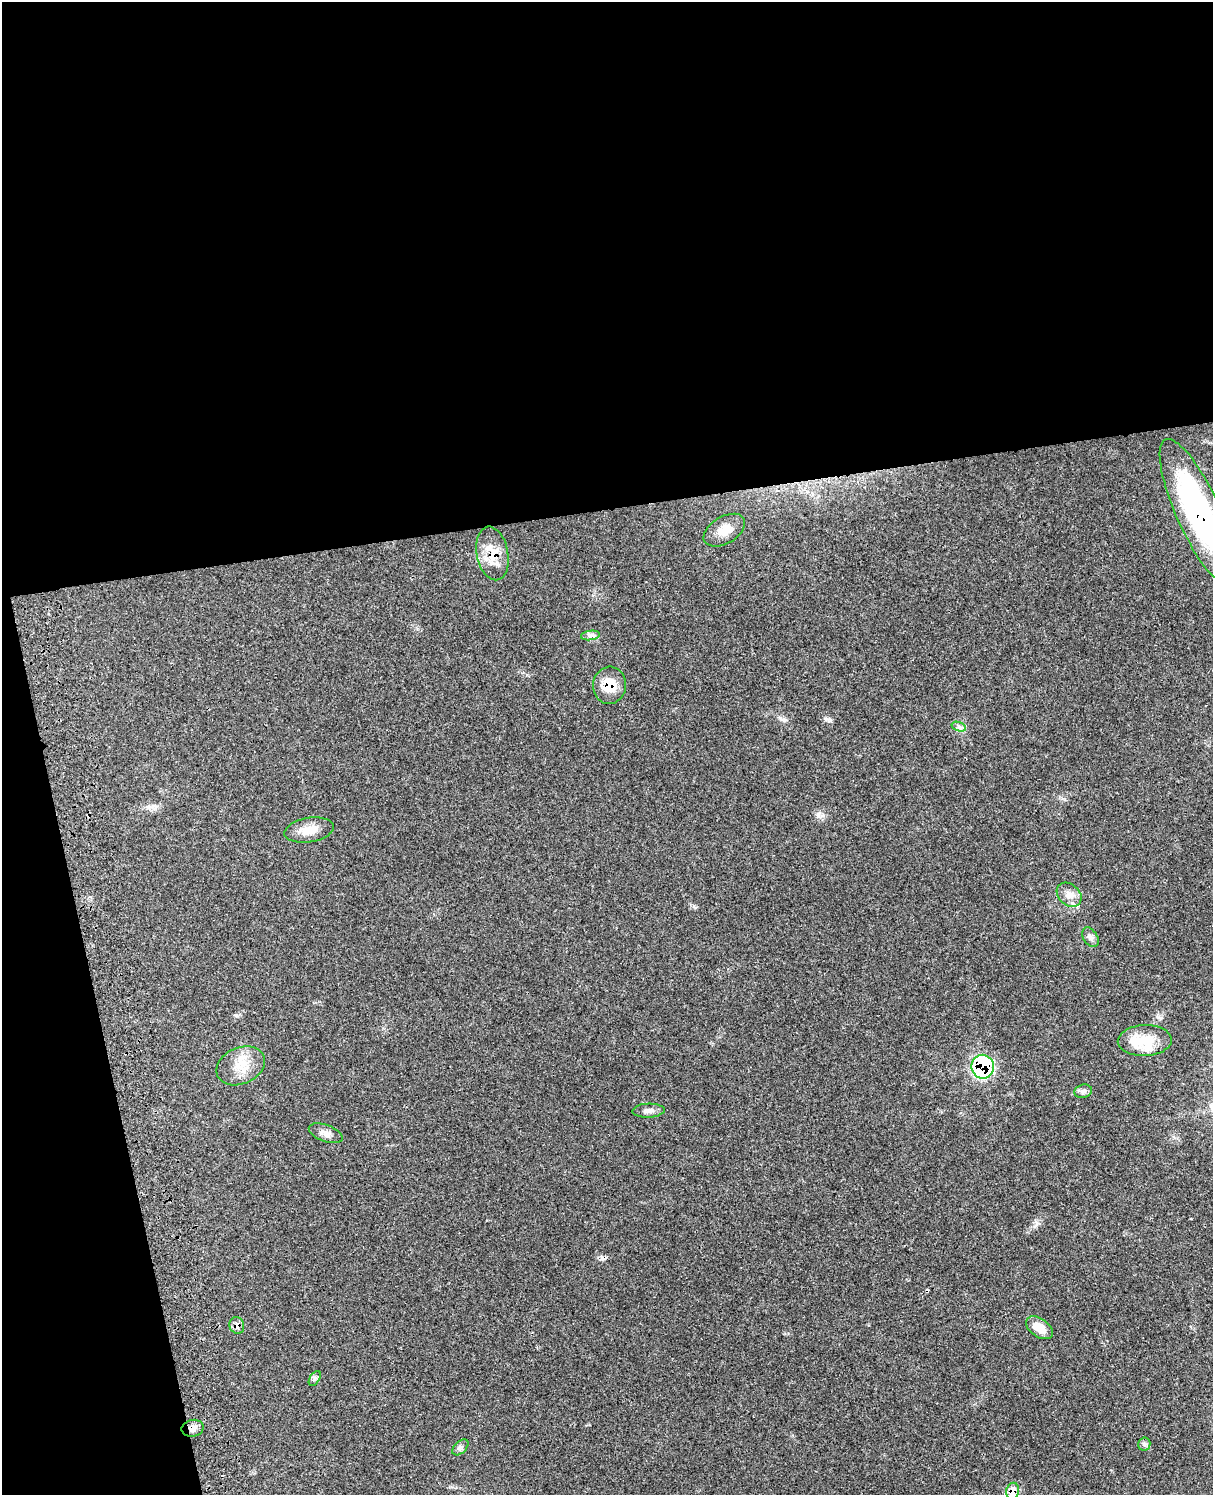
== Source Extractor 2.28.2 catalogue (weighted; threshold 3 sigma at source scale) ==
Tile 1 of 4 x 3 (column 1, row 1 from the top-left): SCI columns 122-1332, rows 3265-4757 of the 5090 x 4923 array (HDU 1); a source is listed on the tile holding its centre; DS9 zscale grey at full resolution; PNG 1215 x 1497 px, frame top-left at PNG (2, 2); each listed source drawn as its Kron ellipse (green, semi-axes under 4 px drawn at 4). Shown black and unused: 39% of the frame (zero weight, under 3 of 4 exposures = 6% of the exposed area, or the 3 px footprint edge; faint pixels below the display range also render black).
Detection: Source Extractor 2.28.2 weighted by HDU 2 'WHT'; one run over the whole footprint, this tile lists its part. Background 0.108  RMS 0.0065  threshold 0.0293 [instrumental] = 3 sigma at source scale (4.5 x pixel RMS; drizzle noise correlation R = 1.50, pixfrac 1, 0.05/0.05 arcsec/px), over >= 5 px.
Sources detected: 25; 2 inside a brighter object's white glare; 1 cosmic-ray / hot-pixel residue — neither listed nor drawn; the other 22 listed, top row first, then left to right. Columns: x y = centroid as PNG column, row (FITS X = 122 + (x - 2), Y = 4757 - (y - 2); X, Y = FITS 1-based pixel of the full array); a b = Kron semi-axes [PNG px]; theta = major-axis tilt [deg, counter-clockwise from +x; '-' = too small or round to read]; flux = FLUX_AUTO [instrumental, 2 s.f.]
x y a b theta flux
1198 512 80 22 -66 140
724 530 23 13 31 9.1
492 553 27 15 -79 14
590 635 9 4 8 2
609 685 18 16 84 13
959 727 7 4 -19 1.6
309 830 25 12 9 8.9
1069 895 14 10 -41 5.2
1090 937 10 7 -57 2.5
1145 1040 27 15 2 16
241 1066 25 18 24 14
983 1067 12 11 - 75
1083 1091 9 6 16 2.1
648 1111 16 7 3 3.3
326 1133 18 8 -20 4.2
237 1325 8 7 - 3.1
1039 1328 15 9 -35 8.1
315 1378 8 5 58 1.4
193 1428 11 8 11 3.8
1144 1444 6 6 - 1.5
460 1447 10 6 44 1.9
1013 1491 8 6 77 8.9
Overlapping masked pixels (flux is a lower limit): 7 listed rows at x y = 1198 512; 492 553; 609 685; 983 1067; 237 1325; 193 1428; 1013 1491
Isophote crosses this tile's border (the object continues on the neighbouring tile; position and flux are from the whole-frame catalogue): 2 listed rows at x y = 1198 512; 1013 1491
Unlisted compact peaks at least as high as the median listed source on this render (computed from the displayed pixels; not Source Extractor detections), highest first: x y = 830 720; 694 906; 818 815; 784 720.